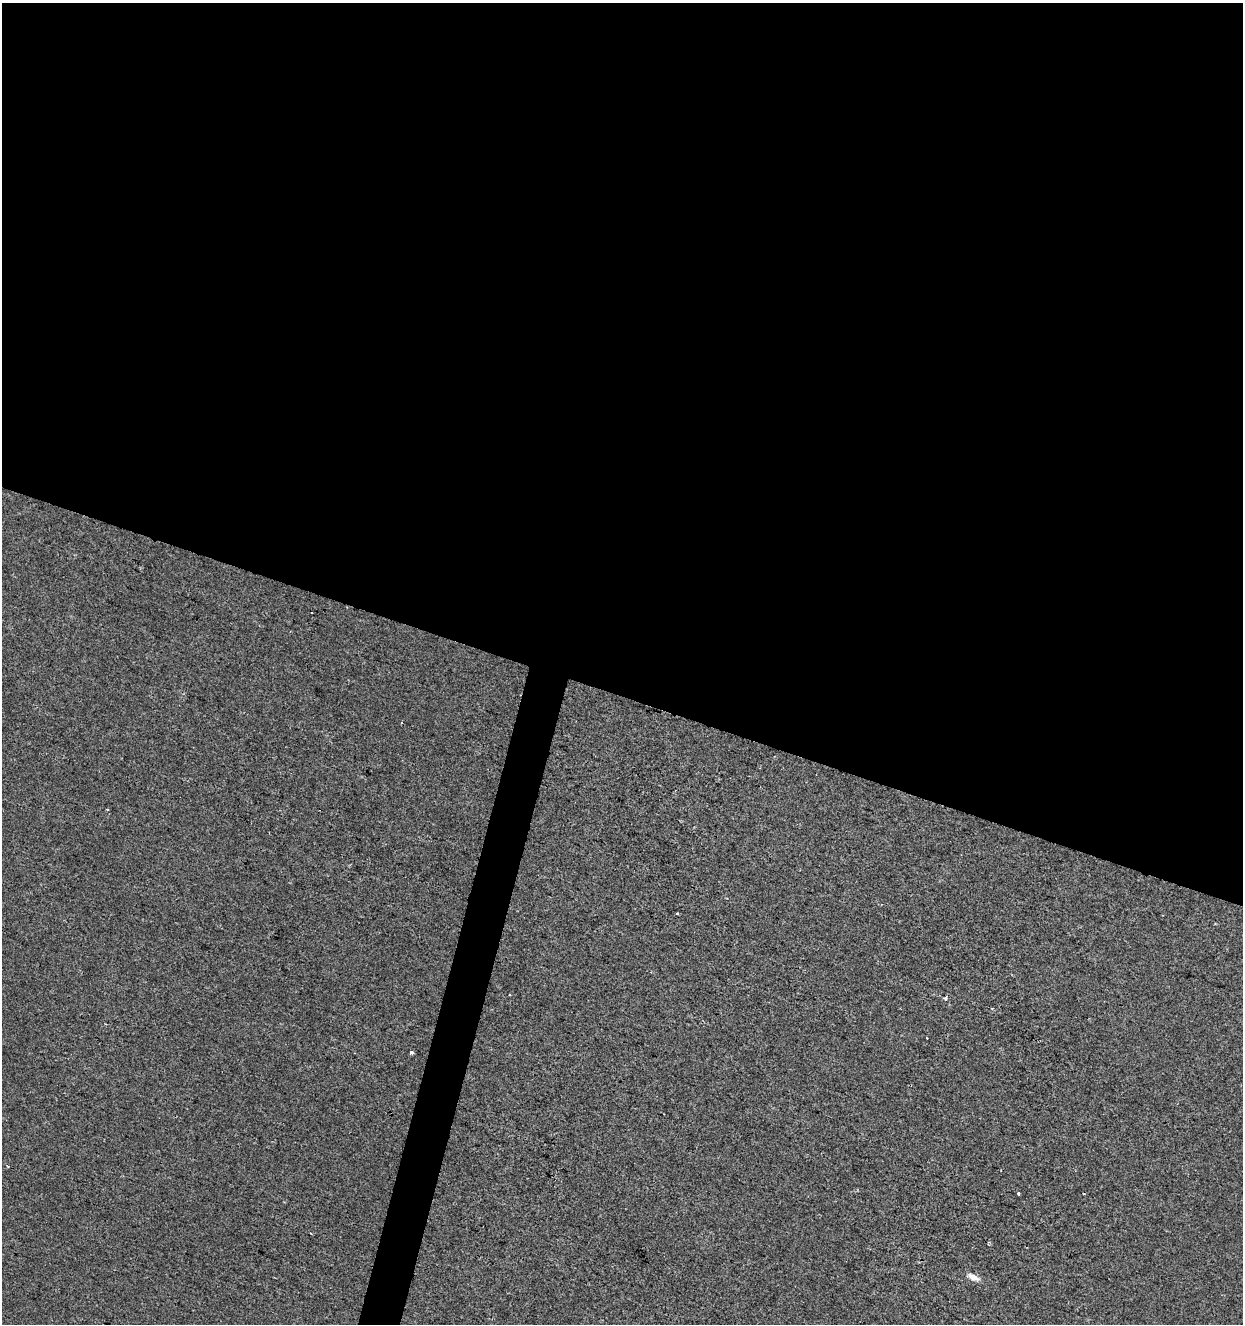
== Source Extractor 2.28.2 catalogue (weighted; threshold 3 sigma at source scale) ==
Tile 3 of 4 x 4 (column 3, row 1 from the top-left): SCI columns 2699-3939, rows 3972-5293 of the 5459 x 5293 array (HDU 1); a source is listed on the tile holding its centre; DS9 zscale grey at full resolution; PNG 1245 x 1326 px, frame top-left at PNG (2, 3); no overlay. Shown black and unused: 54% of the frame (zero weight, under 2 of 3 exposures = <1% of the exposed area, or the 3 px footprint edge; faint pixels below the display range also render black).
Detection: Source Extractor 2.28.2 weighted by HDU 2 'WHT'; one run over the whole footprint, this tile lists its part. Background -7.68e-04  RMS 0.0042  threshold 0.0188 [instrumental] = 3 sigma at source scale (4.5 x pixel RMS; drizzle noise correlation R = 1.50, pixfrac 1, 0.0396/0.0396 arcsec/px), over >= 5 px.
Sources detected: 8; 1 cosmic-ray / hot-pixel residue — not listed; the other 7 listed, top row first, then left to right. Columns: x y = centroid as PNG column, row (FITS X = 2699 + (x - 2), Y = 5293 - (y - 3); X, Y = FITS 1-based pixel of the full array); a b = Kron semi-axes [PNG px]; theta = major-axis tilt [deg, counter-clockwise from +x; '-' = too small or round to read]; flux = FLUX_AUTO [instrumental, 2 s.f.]
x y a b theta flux
678 913 3 3 - 0.59
946 997 4 3 - 1.4
411 1052 4 3 - 1.9
7 1166 5 3 - 0.45
1018 1193 3 3 - 0.45
1083 1193 3 2 - 0.49
973 1277 16 7 -25 2.8